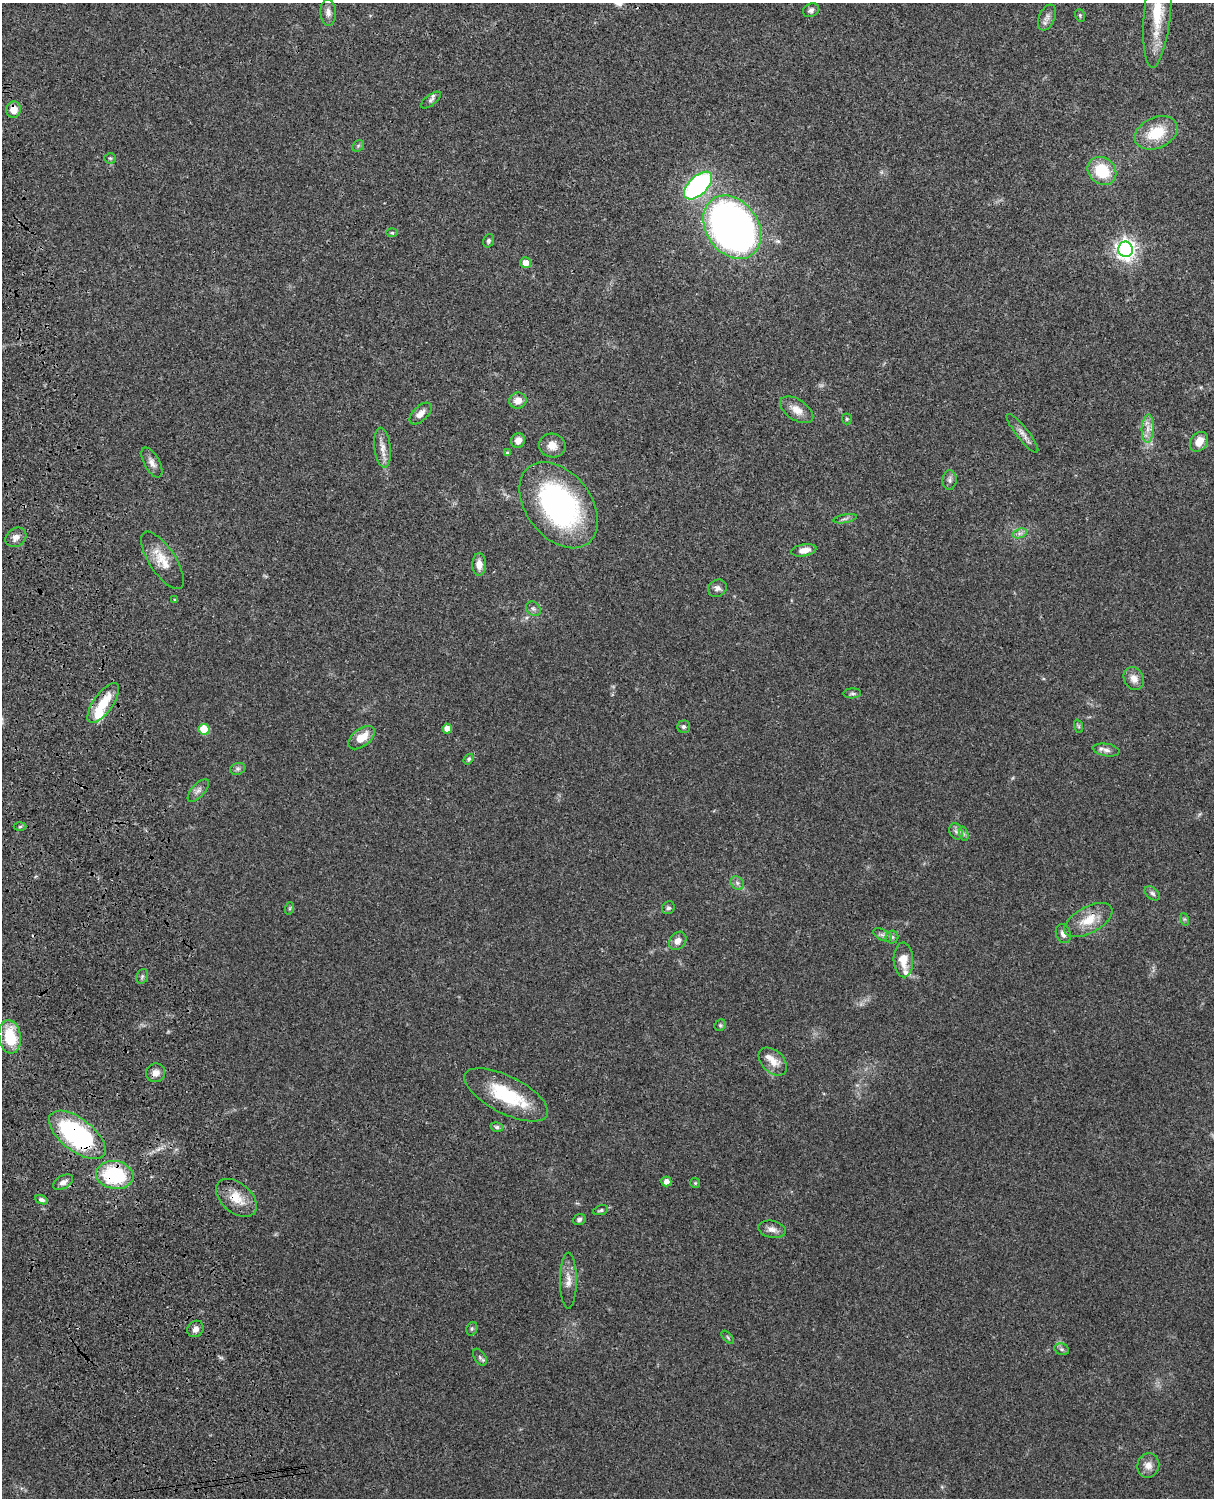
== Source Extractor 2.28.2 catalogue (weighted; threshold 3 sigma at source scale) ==
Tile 7 of 4 x 3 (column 3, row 2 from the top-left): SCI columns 2543-3754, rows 1659-3154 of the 5088 x 4926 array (HDU 1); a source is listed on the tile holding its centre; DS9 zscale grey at full resolution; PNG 1216 x 1500 px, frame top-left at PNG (2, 3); each listed source drawn as its Kron ellipse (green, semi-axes under 4 px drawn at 4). Shown black and unused: <1% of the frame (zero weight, under 3 of 4 exposures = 6% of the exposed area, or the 3 px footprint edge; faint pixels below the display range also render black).
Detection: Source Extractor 2.28.2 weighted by HDU 2 'WHT'; one run over the whole footprint, this tile lists its part. Background 0.0793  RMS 0.0058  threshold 0.0261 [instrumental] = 3 sigma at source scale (4.5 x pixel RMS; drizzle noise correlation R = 1.50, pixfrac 1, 0.05/0.05 arcsec/px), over >= 5 px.
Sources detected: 95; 1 inside a brighter object's white glare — neither listed nor drawn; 4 inside a brighter listed object's ellipse — not listed separately; the other 90 listed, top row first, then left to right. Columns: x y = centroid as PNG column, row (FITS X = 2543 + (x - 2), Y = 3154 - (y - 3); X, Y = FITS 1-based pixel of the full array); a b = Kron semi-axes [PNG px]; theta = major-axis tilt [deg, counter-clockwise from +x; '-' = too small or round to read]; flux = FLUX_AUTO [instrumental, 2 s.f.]
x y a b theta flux
811 10 8 6 27 1.6
1158 11 58 13 85 26
328 12 13 8 -87 3.4
1080 15 6 5 - 0.84
1047 17 13 8 67 3
431 100 12 5 37 1.6
14 110 8 7 - 6.2
1156 133 22 15 25 19
358 146 6 5 - 0.93
110 158 6 5 - 0.92
1102 171 15 13 -41 20
698 186 17 9 44 100
732 227 34 26 -54 310
392 233 5 3 - 0.65
489 241 7 5 70 1.2
1126 249 8 7 - 310
526 263 5 5 - 4.9
518 401 9 8 - 5.2
797 410 19 10 -33 6.6
420 414 13 7 44 4.2
847 419 5 5 - 0.72
1148 429 14 6 87 4.3
1022 433 24 6 -52 3.8
518 441 7 6 - 3.9
1199 442 10 8 54 7
552 445 13 12 - 5.8
382 448 20 8 -83 5.1
507 453 4 4 - 0.9
152 462 16 7 -61 3.4
950 480 9 7 87 1.9
559 505 48 32 -52 120
845 519 12 4 11 1.4
1020 533 7 4 18 1.7
16 537 11 9 37 3.8
804 550 12 6 10 5.3
162 560 33 13 -57 11
479 564 11 7 90 5
717 588 10 8 31 2.4
175 600 4 3 - 0.61
533 609 8 6 -43 1.7
1134 679 12 9 -60 4.6
852 693 9 5 3 1.3
103 703 23 9 54 15
1078 726 7 4 -71 0.86
684 727 6 6 - 1.3
204 729 5 5 - 20
447 729 5 4 - 5.3
361 738 15 8 37 9
1106 750 13 6 -9 2.7
469 759 6 4 52 1.1
238 769 8 6 20 1.4
198 790 14 6 48 2.6
20 827 6 4 2 0.91
956 831 8 6 -67 1.8
964 834 7 4 -71 1.2
737 883 7 6 - 1.7
1152 893 9 5 -39 1.5
290 908 6 4 72 0.77
668 908 7 6 - 1.3
1184 919 6 4 -71 0.9
1088 920 26 13 28 12
1063 934 10 7 -70 3.3
883 935 10 5 -26 1.7
892 937 6 6 - 1.2
678 941 10 7 50 3.7
903 960 17 10 -87 8.6
142 976 7 5 70 1.2
720 1025 6 5 - 0.96
10 1037 17 11 -82 22
773 1062 17 11 -44 6.5
155 1073 10 9 - 3.7
506 1095 46 18 -27 33
497 1127 6 5 - 1.1
77 1135 33 16 -38 92
115 1175 19 14 -7 44
63 1182 11 6 31 3
666 1182 5 5 - 3.9
695 1183 5 5 - 0.71
236 1198 23 14 -40 11
42 1200 7 4 -22 1.5
601 1210 8 4 17 1.1
579 1219 6 5 - 1.3
772 1229 14 8 -11 3.6
568 1281 28 8 -90 5.9
195 1329 8 7 - 3
472 1329 7 5 69 1
728 1337 8 3 -46 0.78
1062 1349 7 5 -20 1.3
480 1357 9 5 -57 1.4
1148 1465 12 11 - 4.3
Overlapping masked pixels (flux is a lower limit): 5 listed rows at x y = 14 110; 103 703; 77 1135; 115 1175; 236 1198
Isophote crosses this tile's border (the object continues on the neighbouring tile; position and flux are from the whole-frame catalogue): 1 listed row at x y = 1158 11